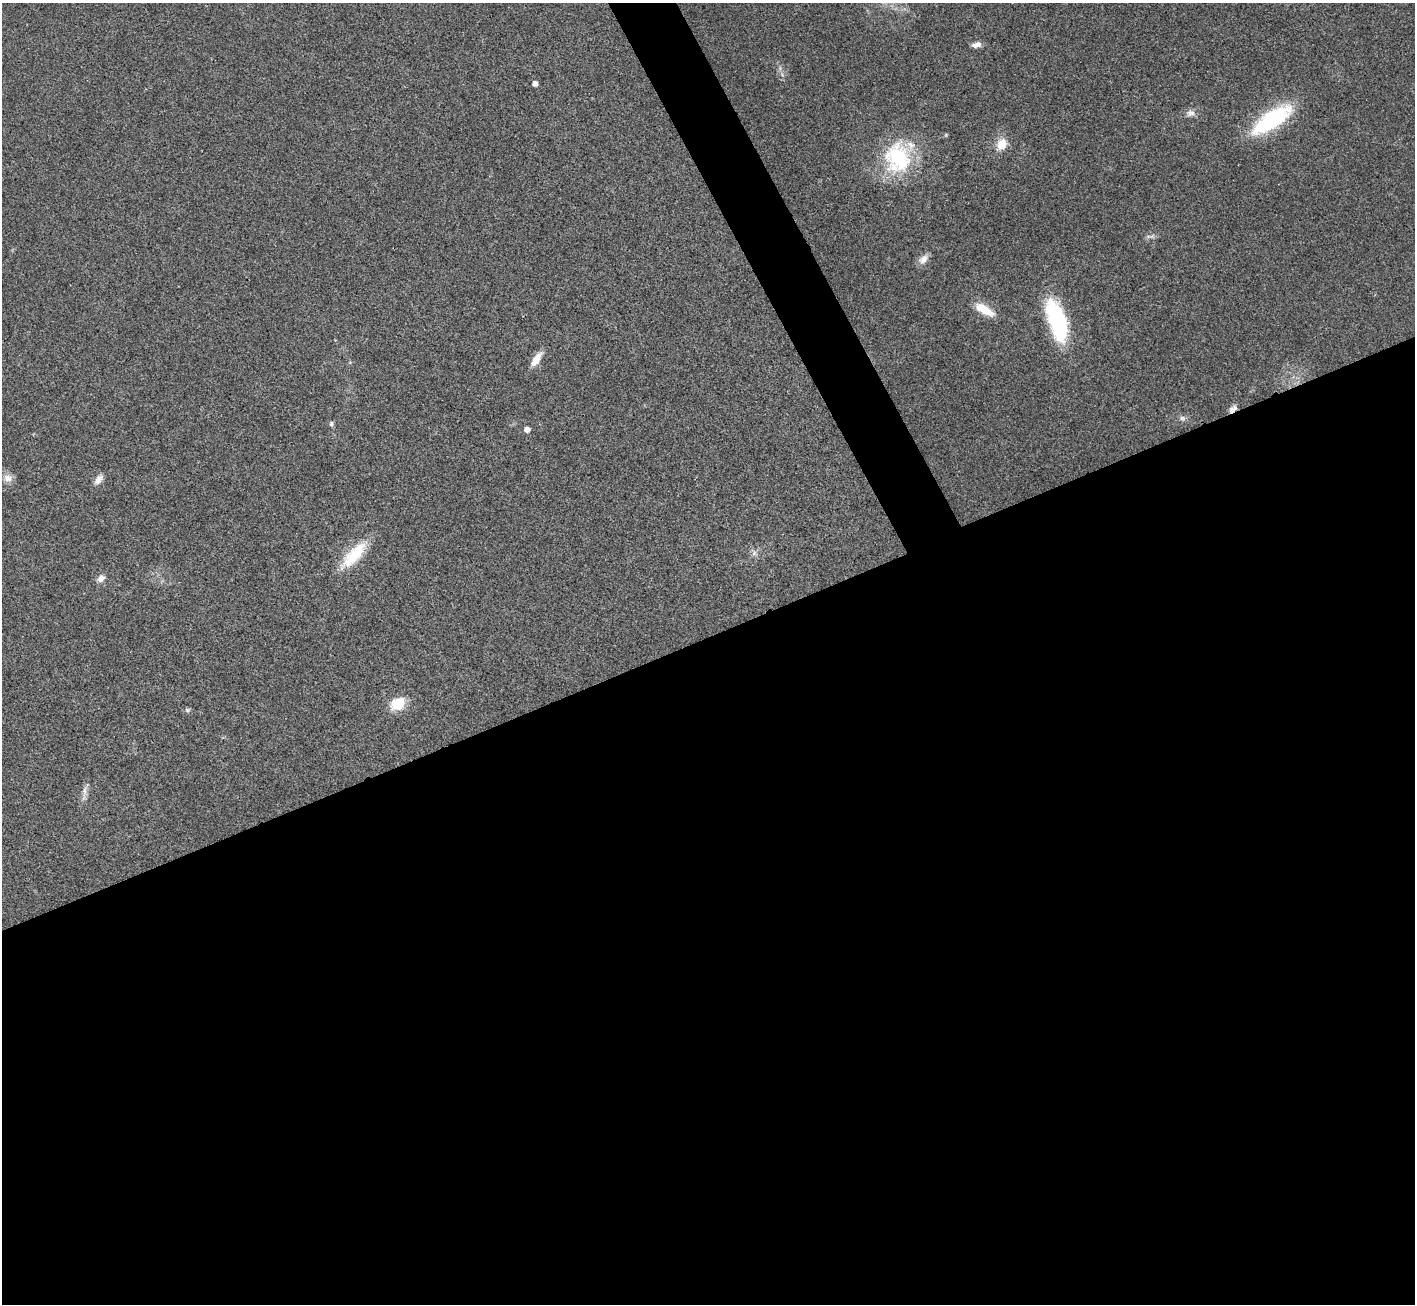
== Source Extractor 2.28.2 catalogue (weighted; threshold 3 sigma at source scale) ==
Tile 15 of 4 x 4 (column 3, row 4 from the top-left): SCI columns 2833-4245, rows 289-1590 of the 5661 x 5651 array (HDU 1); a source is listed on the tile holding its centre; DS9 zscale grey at full resolution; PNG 1417 x 1306 px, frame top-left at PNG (2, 3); no overlay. Shown black and unused: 53% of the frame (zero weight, under 3 of 4 exposures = <1% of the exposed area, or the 3 px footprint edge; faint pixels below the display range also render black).
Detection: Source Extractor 2.28.2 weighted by HDU 2 'WHT'; one run over the whole footprint, this tile lists its part. Background 0.0216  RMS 0.0044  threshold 0.0196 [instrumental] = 3 sigma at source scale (4.5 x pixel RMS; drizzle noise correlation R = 1.50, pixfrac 1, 0.05/0.05 arcsec/px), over >= 5 px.
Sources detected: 24; all 24 listed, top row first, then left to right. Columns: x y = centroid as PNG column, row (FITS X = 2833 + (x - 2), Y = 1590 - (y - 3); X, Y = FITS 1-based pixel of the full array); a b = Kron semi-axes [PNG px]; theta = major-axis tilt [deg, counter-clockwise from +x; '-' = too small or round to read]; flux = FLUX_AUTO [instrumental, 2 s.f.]
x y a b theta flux
976 45 12 6 10 2.5
782 74 7 4 -57 1.1
535 83 5 4 - 2.2
1191 113 13 9 -4 2.7
1272 120 44 16 35 48
1001 144 17 13 60 6.3
898 157 33 27 74 44
1152 236 11 5 0 1.3
923 259 15 9 46 3.2
984 310 26 10 -30 9.3
1057 321 46 18 -73 47
536 359 20 8 57 5
1233 409 12 7 43 2.2
1182 418 9 8 - 1.6
331 424 6 6 - 0.96
527 429 5 5 - 3
8 478 13 11 -27 3.3
99 479 14 8 52 2.9
754 553 9 6 77 1.6
354 555 42 14 47 17
101 578 10 8 45 2.7
397 704 18 13 30 10
187 710 8 6 13 0.88
85 791 17 6 80 2.6
Overlapping masked pixels (flux is a lower limit): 1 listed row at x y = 1233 409